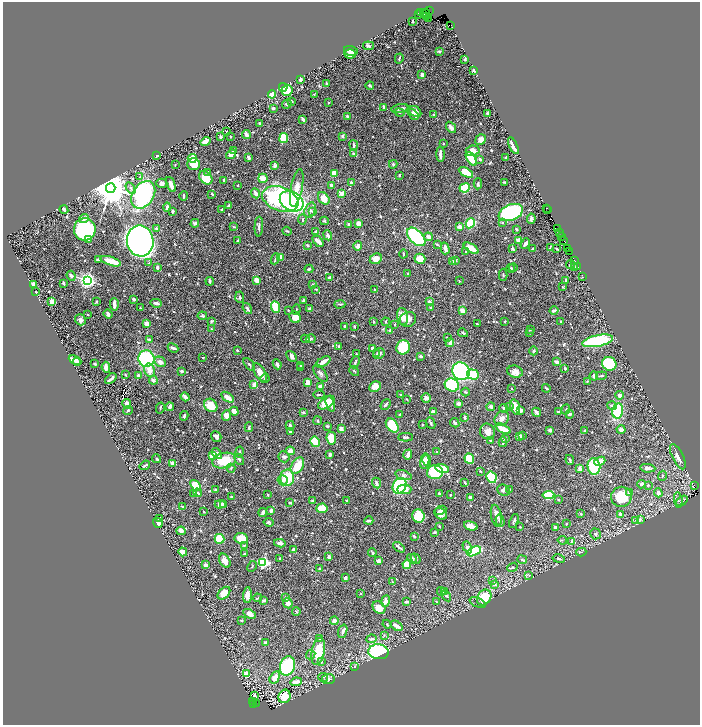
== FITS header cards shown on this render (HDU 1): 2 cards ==
NAXIS1  =                 1395
NAXIS2  =                 1446

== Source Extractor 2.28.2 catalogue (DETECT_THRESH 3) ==
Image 1395 x 1446 px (HDU 1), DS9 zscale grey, zoomed out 1/2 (1 PNG px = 2 x 2 image px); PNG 702 x 727 px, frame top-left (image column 2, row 1446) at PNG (3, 2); each listed source drawn as its Kron ellipse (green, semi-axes under 4 px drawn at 4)
Background 0.878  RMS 0.0095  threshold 0.0285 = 3 sigma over >= 5 px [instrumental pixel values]
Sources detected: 893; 59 cannot appear on this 1/2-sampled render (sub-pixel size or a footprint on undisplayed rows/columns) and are neither listed nor drawn; of the other 834, the 500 brightest by FLUX_AUTO listed and drawn (334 fainter detections omitted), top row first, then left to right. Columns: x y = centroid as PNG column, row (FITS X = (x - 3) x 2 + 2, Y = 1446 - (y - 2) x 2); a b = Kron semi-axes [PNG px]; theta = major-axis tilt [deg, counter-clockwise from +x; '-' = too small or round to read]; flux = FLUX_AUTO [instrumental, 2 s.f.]
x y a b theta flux
429 11 2 1 - 19
420 12 3 1 - 23
419 14 3 1 - 10
425 14 5 2 - 390
426 17 3 2 - 89
428 18 2 1 - 18
412 21 3 2 - 2.8
451 25 2 1 - 24
368 46 5 4 - 4.1
351 51 7 4 -15 7.8
439 51 3 2 - 2.5
350 54 6 4 -3 8.9
399 58 5 2 - 2.4
465 59 2 2 - 12
474 70 2 2 - 8.6
422 75 4 3 - 8.7
300 80 4 2 - 6.1
326 83 2 2 - 2.9
370 86 4 2 - 3.6
283 87 4 3 - 58
287 91 6 5 - 54
272 94 4 4 - 30
314 94 2 2 - 2.7
292 101 3 2 - 2.1
328 103 4 3 - 1.7
287 104 5 4 - 3.6
384 107 4 3 - 3.9
273 108 3 2 - 2.2
400 109 8 3 11 9.5
415 112 6 5 - 11
399 113 5 3 - 2.2
487 113 2 2 - 10
413 114 6 2 -42 8.7
433 114 4 3 - 2
347 116 4 3 - 4
303 119 4 2 - 5.9
260 123 3 2 - 8
451 127 6 3 -54 9.5
226 132 3 2 - 1.9
246 134 4 2 - 9.9
343 136 4 3 - 5.1
220 137 3 3 - 3.5
231 137 2 2 - 2.7
284 138 5 3 - 100
481 140 6 5 - 11
206 141 5 3 - 15
443 144 2 2 - 3.7
354 145 5 3 - 5
513 146 9 2 -64 19
233 151 3 2 - 6.5
473 151 7 5 8 18
231 154 5 3 - 14
353 154 3 2 - 5.2
440 155 7 3 -88 12
157 156 3 2 - 1.8
248 157 4 3 - 6.1
506 157 3 2 - 3
192 158 4 4 - 29
471 159 8 4 -57 37
480 159 4 3 - 4.3
194 164 6 6 - 27
393 164 4 3 - 2.5
175 165 2 2 - 2
274 166 4 3 - 4.6
207 172 4 2 - 2.2
466 172 8 4 -30 34
334 173 3 3 - 25
399 175 2 2 - 2.6
140 177 4 4 - 2.5
206 178 8 5 -44 45
263 178 5 4 - 19
224 180 3 2 - 3.9
351 182 4 3 - 3.8
504 182 3 2 - 1.9
162 183 5 4 - 9.7
171 184 8 3 -69 19
478 184 5 3 - 3.8
237 185 2 2 - 3.4
331 185 3 3 - 6.8
111 188 5 5 - 7300
131 188 6 3 -57 5
297 188 19 5 79 39
465 188 5 4 - 100
256 193 5 3 - 11
342 193 3 2 - 18
212 194 3 2 - 3.5
143 195 15 10 55 450
184 196 4 2 - 2.7
324 198 7 5 -50 29
280 199 19 12 -21 310
292 201 12 9 -31 420
229 205 4 2 - 3.3
167 207 4 3 - 7.1
546 208 2 1 - 26
64 209 4 2 - 9.5
222 209 2 2 - 4.9
547 209 3 2 - 35
310 210 8 5 71 7.8
172 211 3 2 - 3.1
312 211 3 3 - 2.1
511 213 13 7 23 490
84 219 5 4 - 8
531 219 5 3 - 5.5
302 220 5 3 - 2.8
324 221 4 2 - 2.3
502 222 4 3 - 2.4
195 223 4 4 - 4.8
358 223 4 3 - 17
470 223 5 4 - 120
349 224 3 2 - 5.5
233 227 2 2 - 2.1
259 227 10 3 87 5.4
459 227 4 4 - 6.5
156 228 3 3 - 3.3
557 228 2 1 - 20
85 229 11 11 - 300
516 229 2 2 - 3.8
287 231 5 2 - 2.3
316 231 3 3 - 4.5
560 233 3 1 - 62
328 235 5 3 - 7.3
416 237 11 6 -45 180
428 237 4 3 - 15
562 237 2 1 - 11
88 240 2 2 - 12
238 240 3 2 - 2.1
519 240 2 2 - 28
564 240 4 1 - 27
140 241 15 13 -81 2100
318 241 6 2 -44 18
525 243 6 3 53 7.1
437 244 4 3 - 2
307 245 3 2 - 4.8
358 246 5 4 - 9.1
550 247 4 2 - 2
445 248 6 3 -76 9.6
471 248 8 3 -30 35
512 248 3 2 - 4.4
568 248 3 1 - 21
533 249 3 2 - 5.6
557 249 3 2 - 2.6
465 251 2 2 - 2
569 251 2 1 - 22
403 254 4 2 - 1.9
280 257 4 3 - 29
275 259 5 3 - 3.8
376 259 6 5 - 17
420 259 5 5 - 29
98 260 3 3 - 4.1
574 260 2 1 - 36
111 261 11 3 -18 34
452 261 3 2 - 3.7
455 261 3 3 - 3.8
149 263 4 3 - 1.9
570 264 4 2 - 4.6
157 267 4 3 - 4.1
578 267 2 1 - 36
510 268 4 3 - 2.1
513 268 4 3 - 3.1
574 268 3 2 - 3.7
309 269 4 3 - 3.9
408 273 2 2 - 2.1
503 275 6 3 89 2.5
71 276 5 3 - 5.1
583 277 2 1 - 4.6
330 278 3 3 - 11
87 280 4 3 - 1000
256 280 4 3 - 17
565 280 4 2 - 3.1
210 281 4 2 - 4.6
459 281 2 2 - 2.6
63 283 4 2 - 3.1
33 284 3 3 - 12
313 284 3 2 - 1.9
563 287 2 2 - 1.9
316 289 4 2 - 1.8
375 289 2 2 - 3.2
35 292 2 2 - 5.3
240 297 6 3 -86 3.7
134 299 3 2 - 9.1
303 300 3 3 - 2.9
96 301 3 2 - 2.6
52 302 4 3 - 14
430 302 4 3 - 6.7
156 303 5 3 - 6.8
114 304 6 2 -88 13
340 304 5 2 - 2.8
276 307 6 4 -69 66
140 308 2 2 - 1.8
431 308 2 2 - 3.6
247 309 6 3 -53 3.6
310 309 3 3 - 9.5
288 310 2 2 - 1.8
296 310 5 3 - 2
463 311 3 3 - 19
554 311 4 3 - 5.1
87 314 2 2 - 2
108 314 5 3 - 4.5
202 316 4 3 - 3.4
403 316 8 5 -80 24
295 317 6 5 - 27
408 319 8 7 - 15
80 320 6 5 - 6.2
211 321 4 3 - 2.1
373 321 3 2 - 2.3
505 321 3 2 - 2.1
561 321 3 2 - 2.6
386 322 4 3 - 1.9
146 323 3 3 - 15
395 324 2 2 - 2.5
477 324 3 2 - 2.2
345 327 2 2 - 5.3
354 327 3 2 - 2.2
211 329 3 3 - 1.9
530 329 3 2 - 1.8
389 330 3 3 - 2.4
463 333 5 3 - 2.8
530 333 2 2 - 1.9
447 337 2 2 - 1.8
305 339 4 3 - 1.9
311 339 5 4 - 2.7
149 340 3 2 - 6.7
598 341 15 5 12 190
450 343 4 3 - 9
339 346 4 3 - 1.9
403 347 7 6 - 120
173 348 5 2 - 7.1
372 348 3 3 - 7
237 350 3 2 - 3.2
534 351 4 3 - 2.5
356 354 3 2 - 2.2
377 354 4 3 - 2.3
379 354 6 5 - 6.4
292 356 6 4 -48 7.8
420 356 3 2 - 5.9
203 357 2 2 - 2.1
146 359 8 8 - 190
75 360 7 3 -27 11
77 362 4 3 - 4.7
160 362 6 5 - 12
323 362 8 3 31 19
355 362 6 3 65 3.3
557 362 4 2 - 9.4
95 364 3 2 - 2.7
249 364 7 3 -51 3.5
277 364 5 3 - 5.3
609 364 7 6 - 95
300 365 4 3 - 2.5
106 367 5 3 - 10
301 368 2 2 - 1.9
565 368 3 2 - 3.8
150 370 7 5 -79 16
182 371 3 2 - 6.8
354 371 5 3 - 1.8
461 371 9 8 - 340
515 372 8 6 -15 15
260 373 10 5 -58 23
320 373 10 5 -55 6.2
125 375 2 2 - 2.3
473 375 6 5 - 82
139 376 3 2 - 12
594 376 4 3 - 5.8
601 376 5 3 - 2.7
265 378 5 4 - 2.7
111 379 7 2 40 8.4
153 380 4 4 - 6.7
587 381 2 2 - 1.8
308 382 4 3 - 16
254 385 4 3 - 14
452 385 7 6 - 140
320 386 3 3 - 12
375 386 6 5 - 25
511 388 2 2 - 1.7
546 388 4 2 - 2.5
465 392 4 3 - 2.1
319 395 5 2 - 2
401 395 2 2 - 2.8
620 395 4 3 - 6.6
185 397 4 2 - 12
228 397 7 3 -34 19
426 398 4 4 - 9
407 399 3 2 - 1.9
326 403 9 5 34 43
127 404 5 3 - 11
330 404 8 4 -71 15
386 404 6 2 50 4.5
459 404 3 3 - 8.2
211 405 7 6 - 35
612 406 5 3 - 5.4
170 407 4 3 - 13
491 407 4 3 - 6.2
510 407 3 3 - 2.1
515 407 8 4 -73 37
160 408 5 3 - 2.6
504 408 4 3 - 5.6
566 409 5 3 - 2.2
128 410 5 3 - 2.5
521 410 4 3 - 9.7
234 411 5 4 - 15
433 411 2 2 - 18
618 411 7 5 79 110
303 412 3 2 - 2.9
536 412 5 2 - 9.2
558 412 4 2 - 2.9
570 414 4 3 - 4.4
400 415 2 2 - 5
184 416 5 2 - 3.8
226 416 5 4 - 16
464 418 3 2 - 4.6
502 419 8 6 48 12
318 421 4 3 - 2.4
431 423 6 2 -66 3.5
455 423 5 2 - 4.5
422 424 2 2 - 5.6
392 425 8 5 -51 100
290 426 5 3 - 6.7
327 426 3 2 - 4.1
249 427 5 2 - 2.3
341 429 3 3 - 9.8
503 429 8 3 -26 38
550 430 4 3 - 5.3
621 430 4 3 - 12
584 431 4 3 - 2.2
290 432 3 3 - 3
487 432 8 7 - 13
519 436 4 3 - 8.9
522 436 4 3 - 3.6
216 437 6 4 -53 6.3
406 437 7 3 1 3.9
331 438 6 5 - 43
505 439 3 2 - 3.8
490 440 3 2 - 2.5
315 442 5 3 - 78
503 442 5 2 - 3.3
290 451 4 4 - 13
239 452 6 3 79 3.5
436 452 3 2 - 2.2
217 453 6 4 -53 9.9
330 454 3 2 - 7
408 455 5 3 - 11
212 456 4 4 - 37
284 457 5 5 - 5.3
678 457 14 5 -64 14
157 459 4 3 - 3.8
239 459 6 3 -58 5.2
469 459 5 4 - 55
427 460 6 2 -77 5.6
570 460 5 3 - 2.3
224 461 12 7 14 60
425 461 8 4 81 17
600 461 6 3 22 20
172 463 3 2 - 31
145 465 5 2 - 3.1
297 466 9 5 57 47
594 466 8 6 -85 110
231 468 4 3 - 2.6
442 468 7 4 -13 26
580 468 3 2 - 17
648 468 7 3 -5 8.9
481 471 4 2 - 1.9
435 472 8 7 - 190
403 475 8 4 -17 6.3
662 476 5 3 - 2.1
491 477 6 5 - 130
287 478 8 7 - 62
283 480 5 5 - 6.2
465 482 3 2 - 3.2
377 483 5 3 - 5.8
642 484 4 3 - 7.1
195 485 6 4 -49 33
648 485 3 3 - 3
694 485 3 1 - 18
400 486 8 6 62 130
404 489 7 5 0 21
509 489 3 2 - 3.2
215 490 3 2 - 2.4
504 490 7 5 -25 5.3
629 492 3 3 - 6.6
194 493 4 3 - 3.1
198 493 4 3 - 3.5
439 493 3 2 - 3.5
658 493 4 3 - 10
268 495 4 3 - 2.1
450 495 3 2 - 1.9
548 495 6 4 7 140
231 496 2 2 - 2.4
621 497 10 10 - 59
470 498 3 3 - 15
559 500 2 2 - 3.6
678 500 8 4 -84 4.8
312 501 3 2 - 2.1
347 501 3 3 - 2
682 501 6 4 39 3.7
290 502 2 2 - 5.3
220 504 5 3 - 7.9
223 504 4 2 - 2.7
182 506 4 2 - 2.4
322 508 5 4 - 50
440 510 6 3 27 6.5
271 511 2 2 - 13
204 512 2 2 - 3
263 513 4 2 - 8.8
441 514 7 5 -36 12
581 514 3 3 - 2.2
620 514 4 2 - 9
418 516 6 6 - 82
496 516 11 5 -79 11
159 518 3 2 - 2.5
640 519 3 3 - 4.9
500 520 6 3 -74 7.2
636 520 4 3 - 3.1
369 521 4 2 - 4.4
514 521 7 2 67 3.8
269 522 5 3 - 4
158 523 5 3 - 8.4
566 524 3 2 - 2
439 526 3 2 - 1.9
471 526 7 3 -15 15
520 527 2 2 - 2.5
555 527 4 3 - 5.2
181 531 4 3 - 9.9
435 532 3 2 - 2.2
595 534 5 5 - 3.9
414 536 3 2 - 4.3
241 538 7 5 -8 43
219 539 5 4 - 64
562 540 4 3 - 2.4
572 542 4 3 - 10
280 543 6 3 -9 9.2
244 545 4 3 - 2.2
399 547 7 2 -37 4.2
467 547 6 3 -61 6.8
294 549 4 2 - 8.9
474 551 7 4 27 110
183 552 4 4 - 16
581 552 5 3 - 2.2
372 553 4 2 - 3.9
244 554 3 2 - 2
329 557 3 2 - 7.4
279 559 3 2 - 2.7
412 559 5 4 - 5.4
416 559 5 3 - 2.7
559 559 6 3 -12 3.8
522 560 5 2 - 4.1
225 561 7 5 -61 15
378 561 3 3 - 9.8
263 563 3 3 - 340
407 564 4 4 - 54
205 565 4 3 - 8.1
252 566 5 3 - 1.8
513 567 5 3 - 3
320 569 2 2 - 15
529 575 3 3 - 1.9
345 578 3 2 - 5.7
493 581 3 2 - 1.9
392 582 4 2 - 2.3
494 584 3 3 - 4.5
441 591 4 4 - 3
445 592 4 3 - 4.1
224 593 7 5 46 25
361 593 3 3 - 1.8
247 595 8 4 86 12
446 596 6 4 -59 3.8
484 597 8 6 57 62
257 598 4 2 - 1.8
286 598 4 3 - 3.7
264 600 4 3 - 4.5
386 601 6 3 80 12
406 601 4 2 - 4.4
436 602 2 2 - 3.2
478 602 8 4 -22 3.6
288 603 5 4 - 12
379 607 7 5 -42 25
296 611 4 3 - 2.9
249 614 7 4 -27 13
241 621 3 2 - 2.6
334 621 4 3 - 8.2
387 624 4 3 - 2
397 626 6 2 -36 19
343 631 7 3 72 7
384 635 4 3 - 2.3
320 638 4 3 - 3.4
371 639 5 3 - 4.5
265 643 3 3 - 7.3
318 651 14 6 77 66
379 652 10 7 -5 320
311 655 5 3 - 2.7
321 662 4 3 - 4
287 666 10 7 72 260
355 667 3 3 - 3.2
247 673 3 3 - 34
275 677 7 4 59 22
323 677 5 3 - 2.1
328 679 6 5 - 8
296 682 6 3 7 18
254 695 3 2 - 8.8
285 696 7 6 - 43
252 702 3 2 - 110
256 703 3 2 - 21
253 704 2 2 - 190
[334 fainter detections neither listed nor drawn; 59 sub-pixel or undisplayed-footprint detections neither listed nor drawn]